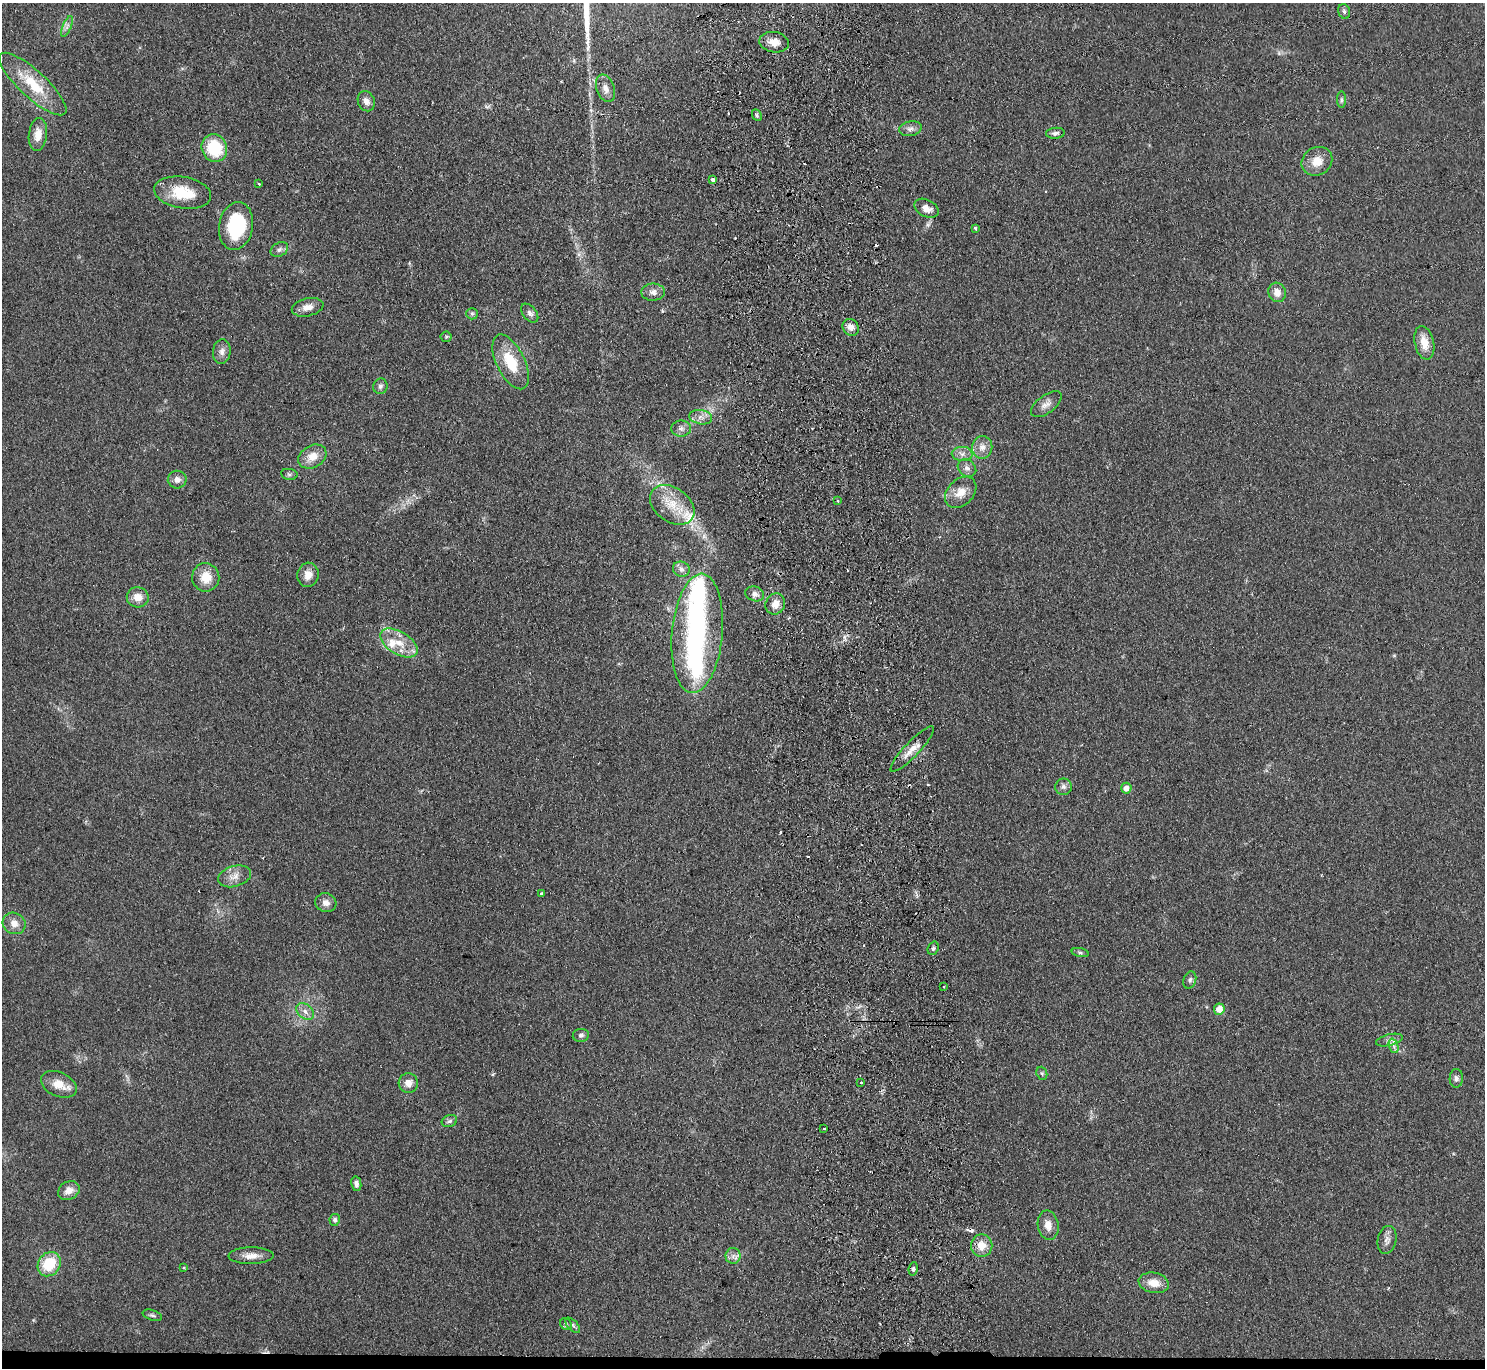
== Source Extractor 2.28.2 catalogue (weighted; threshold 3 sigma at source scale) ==
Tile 8 of 3 x 3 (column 2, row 3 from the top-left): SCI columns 1539-3021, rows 203-1568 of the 4560 x 4425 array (HDU 1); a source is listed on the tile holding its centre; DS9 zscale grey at full resolution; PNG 1487 x 1370 px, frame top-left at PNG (2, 3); each listed source drawn as its Kron ellipse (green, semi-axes under 4 px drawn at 4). Shown black and unused: <1% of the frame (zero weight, under 2 of 3 exposures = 3% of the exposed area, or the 3 px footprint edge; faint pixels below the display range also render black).
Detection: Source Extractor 2.28.2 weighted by HDU 2 'WHT'; one run over the whole footprint, this tile lists its part. Background 0.155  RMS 0.011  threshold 0.0494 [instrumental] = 3 sigma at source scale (4.5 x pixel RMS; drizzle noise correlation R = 1.50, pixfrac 1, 0.05/0.05 arcsec/px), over >= 5 px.
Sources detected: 103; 1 inside a brighter object's white glare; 10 cosmic-ray / hot-pixel residue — neither listed nor drawn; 3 inside a brighter listed object's ellipse — not listed separately; the other 89 listed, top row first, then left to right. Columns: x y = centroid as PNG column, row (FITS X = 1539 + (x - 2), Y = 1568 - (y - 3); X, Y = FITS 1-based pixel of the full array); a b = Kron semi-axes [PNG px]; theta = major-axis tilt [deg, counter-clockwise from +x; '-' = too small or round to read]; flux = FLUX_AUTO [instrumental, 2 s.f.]
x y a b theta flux
1344 11 8 5 -74 2.4
67 27 11 4 67 3.9
774 42 15 10 -9 10
33 84 44 13 -43 42
605 88 14 9 -70 8.1
1341 100 8 4 -90 2.2
366 101 10 8 -66 6.2
757 115 6 4 -64 1.7
910 129 11 7 11 5.1
1055 133 9 5 5 3
38 135 16 9 84 13
214 148 14 12 -67 47
1317 161 16 14 32 15
713 179 4 3 - 5.9
259 184 3 3 - 3.5
183 193 29 16 -9 37
926 208 13 8 -28 8.6
236 226 24 17 80 84
975 228 3 3 - 3.3
279 250 9 7 33 3.6
653 292 12 8 1 6.5
1277 292 10 8 -73 10
308 307 16 9 13 8.9
530 313 11 6 -51 3.8
472 314 6 5 - 2.2
851 327 9 7 -51 6.7
446 337 5 5 - 1.4
1424 343 17 9 -77 15
222 351 12 9 83 6
511 362 30 14 -64 35
380 386 8 7 - 3.3
1046 404 18 9 37 7.5
701 417 11 7 -8 6.1
681 428 10 8 0 4.6
982 447 11 10 - 8
962 454 10 7 -2 5.2
312 457 15 11 29 15
967 468 10 8 -37 5
289 474 8 5 -9 2
177 480 9 9 - 5.8
961 492 18 13 45 14
838 501 3 2 - 1.4
672 505 24 17 -35 27
681 569 8 7 - 4.3
308 575 12 10 78 9.4
206 577 14 13 - 19
755 594 9 7 -19 4.4
138 597 11 10 - 12
775 604 11 9 62 9.8
697 633 60 25 85 160
399 643 21 11 -32 19
912 749 30 7 46 12
1064 787 8 8 - 3.8
1126 788 5 5 - 8.9
234 876 17 10 17 9.7
541 894 3 3 - 1.3
326 903 11 9 -16 6.9
14 923 11 10 - 9.7
933 948 7 5 70 2.1
1080 953 8 3 -11 2
1190 980 9 6 71 2.9
944 986 3 2 - 0.98
1219 1009 5 5 - 14
305 1012 10 7 -42 5.7
581 1035 8 6 8 3.1
1389 1040 13 5 14 4.4
1394 1046 7 4 -71 3.5
1042 1073 7 5 -69 2.1
1456 1078 9 6 88 3.5
861 1082 3 2 - 1.4
408 1083 9 9 - 8.9
59 1084 19 12 -25 16
449 1121 8 5 18 2.9
824 1129 3 3 - 2.3
356 1184 7 5 -78 3.8
69 1191 11 9 27 9.6
335 1220 6 5 - 3.1
1048 1225 15 10 -81 9.4
1387 1240 14 9 79 6.2
982 1246 11 10 - 14
251 1256 22 8 1 10
733 1256 8 7 - 4.9
49 1264 13 11 55 38
183 1267 4 3 - 0.87
913 1269 7 4 80 2.4
1154 1283 15 10 -11 14
152 1315 10 5 -16 2.6
566 1324 6 5 - 1.9
573 1325 9 5 -45 2.5